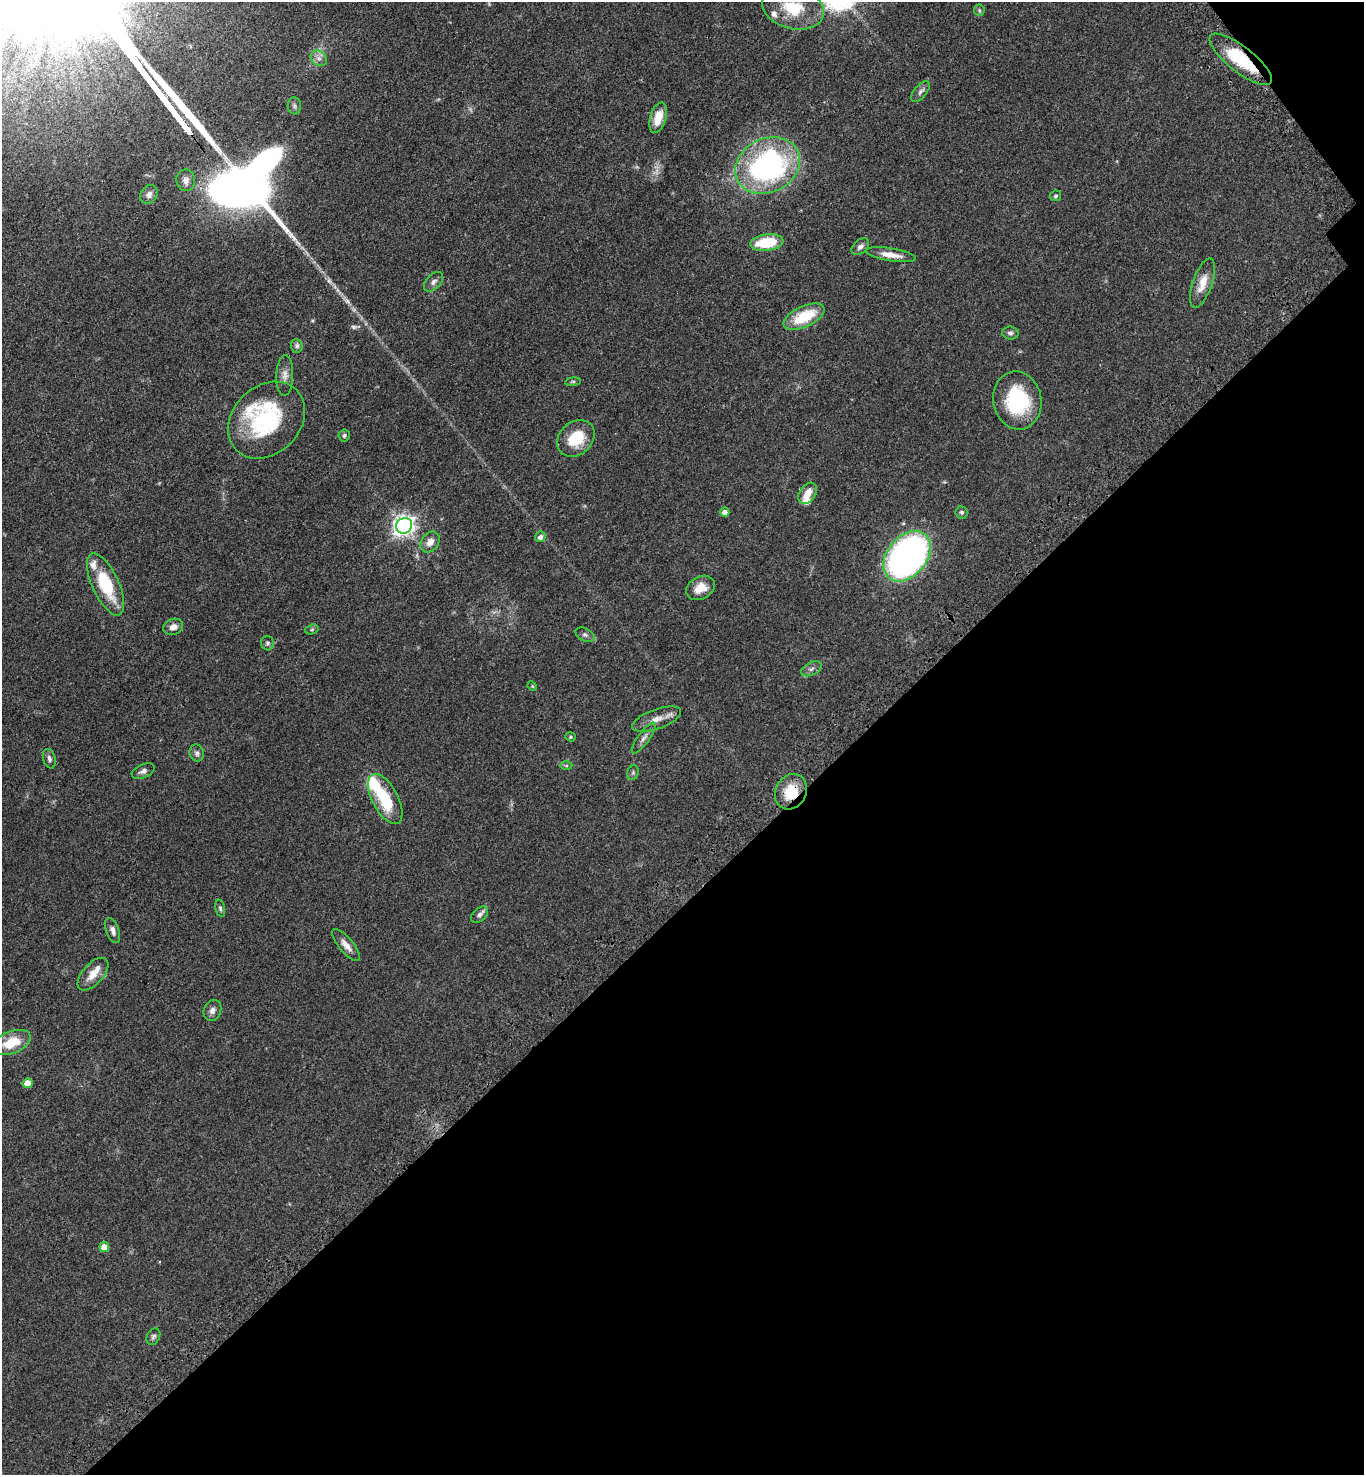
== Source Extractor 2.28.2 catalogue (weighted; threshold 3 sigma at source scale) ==
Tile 12 of 4 x 4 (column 4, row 3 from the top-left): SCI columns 4337-5698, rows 1573-3045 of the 6090 x 6092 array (HDU 1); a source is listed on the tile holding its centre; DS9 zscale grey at full resolution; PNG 1366 x 1477 px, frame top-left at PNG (2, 2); each listed source drawn as its Kron ellipse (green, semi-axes under 4 px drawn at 4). Shown black and unused: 40% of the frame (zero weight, under 3 of 4 exposures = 6% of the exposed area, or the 3 px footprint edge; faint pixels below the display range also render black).
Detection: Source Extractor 2.28.2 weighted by HDU 2 'WHT'; one run over the whole footprint, this tile lists its part. Background 0.0438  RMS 0.0052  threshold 0.0233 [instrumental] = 3 sigma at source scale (4.5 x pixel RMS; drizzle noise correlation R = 1.50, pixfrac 1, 0.05/0.05 arcsec/px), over >= 5 px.
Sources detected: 70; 3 too faint to see at this stretch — neither listed nor drawn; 7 inside a brighter listed object's ellipse — not listed separately; the other 60 listed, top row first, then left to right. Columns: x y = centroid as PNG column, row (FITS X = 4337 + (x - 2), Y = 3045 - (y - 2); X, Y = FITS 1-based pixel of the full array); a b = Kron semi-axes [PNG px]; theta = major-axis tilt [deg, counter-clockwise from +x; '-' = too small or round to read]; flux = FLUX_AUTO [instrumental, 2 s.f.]
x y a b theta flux
793 8 31 21 -14 21
979 10 6 5 - 0.76
319 58 9 7 -43 2.2
1241 59 38 12 -38 27
920 92 12 6 50 1.8
294 106 8 6 -85 1.4
658 118 16 8 73 7.3
768 165 33 27 26 120
186 180 11 9 -81 2.7
149 194 10 8 60 2.2
1056 196 5 5 - 0.87
767 242 17 8 7 20
860 247 10 6 40 1.9
891 255 25 6 -9 5.7
434 282 12 7 47 2
1202 283 26 9 71 7.3
804 317 22 10 25 19
1010 333 8 6 -6 1.3
297 346 7 6 - 1.2
285 375 20 8 88 3.6
573 382 8 4 8 0.76
1017 400 29 24 -80 34
267 420 42 34 45 48
344 435 6 5 - 0.97
576 438 20 16 41 17
808 493 12 8 56 5.7
725 512 4 4 - 3.2
962 512 6 6 - 0.94
404 526 8 7 - 290
540 537 5 5 - 2.1
430 542 11 8 52 3.9
907 556 28 19 50 170
106 584 34 13 -65 25
700 588 15 11 28 6
173 627 10 8 22 3.3
312 629 7 4 18 0.8
585 635 10 6 -28 1.5
267 643 7 6 - 1.1
811 669 11 6 27 1.8
532 686 5 4 - 0.48
657 719 25 10 20 5.8
570 737 5 4 - 0.65
644 738 18 6 54 2.6
197 753 8 7 - 1.7
49 759 10 6 -73 1.6
566 766 6 4 -2 0.67
143 771 12 6 23 2
633 773 7 5 70 1.1
791 792 18 15 61 14
385 799 27 13 -62 22
220 908 9 4 -77 0.97
479 915 10 6 42 1.8
113 930 13 6 -70 2.1
346 945 20 7 -51 3.9
93 974 20 10 48 6.7
212 1010 11 8 69 2.3
11 1042 20 11 21 14
28 1083 5 5 - 8.9
104 1247 5 5 - 5.7
153 1337 9 6 61 1.3
Overlapping masked pixels (flux is a lower limit): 2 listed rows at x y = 1241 59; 791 792
Isophote crosses this tile's border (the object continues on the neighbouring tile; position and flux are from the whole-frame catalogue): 2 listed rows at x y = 793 8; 11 1042